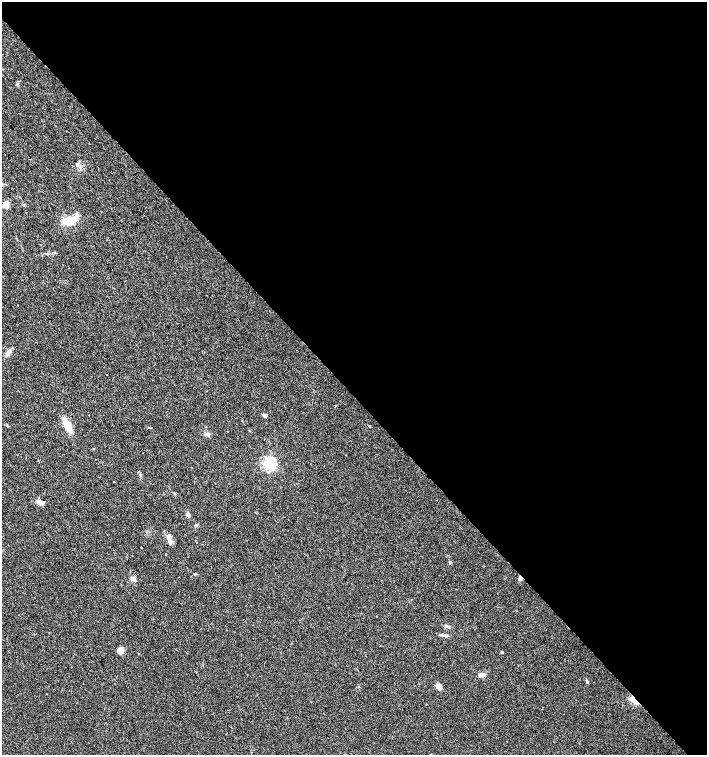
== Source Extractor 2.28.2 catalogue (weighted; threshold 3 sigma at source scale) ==
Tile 8 of 4 x 4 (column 4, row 2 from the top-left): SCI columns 4446-5854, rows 3009-4513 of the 6005 x 6018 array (HDU 1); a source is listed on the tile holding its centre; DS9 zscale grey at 2 x 2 block average (1 PNG px = mean of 2 x 2 image px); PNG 709 x 757 px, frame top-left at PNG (2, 2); no overlay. Shown black and unused: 52% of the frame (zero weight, under 3 of 4 exposures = <1% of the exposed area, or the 3 px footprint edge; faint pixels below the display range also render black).
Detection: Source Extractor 2.28.2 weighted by HDU 2 'WHT'; one run over the whole footprint, this tile lists its part. Background 0.0164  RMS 0.0027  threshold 0.0124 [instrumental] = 3 sigma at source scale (4.5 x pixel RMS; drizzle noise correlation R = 1.50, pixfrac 1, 0.0396/0.0396 arcsec/px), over >= 5 px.
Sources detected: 33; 4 cosmic-ray / hot-pixel residue — not listed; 1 inside a brighter listed object's ellipse — not listed separately; the other 28 listed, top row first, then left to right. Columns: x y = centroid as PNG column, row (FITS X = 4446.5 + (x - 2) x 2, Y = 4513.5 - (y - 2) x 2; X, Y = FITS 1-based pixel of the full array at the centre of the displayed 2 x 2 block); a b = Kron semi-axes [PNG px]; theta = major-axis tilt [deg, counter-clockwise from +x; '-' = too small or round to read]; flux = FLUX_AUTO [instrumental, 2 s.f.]
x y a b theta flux
6 204 5 5 - 5.3
24 205 3 2 - 0.37
68 221 10 7 16 13
8 352 10 5 45 2.6
335 406 2 2 - 14
264 415 6 3 -12 1.3
67 425 12 5 -64 13
206 426 3 2 - 0.36
264 440 2 2 - 0.43
269 464 4 4 - 130
39 502 6 5 - 3.4
188 515 4 3 - 2.5
196 525 4 3 - 0.84
170 541 10 5 -66 3
196 542 2 2 - 0.23
141 547 2 2 - 6.2
166 554 2 2 - 4
195 574 3 2 - 0.49
520 578 5 4 - 1.4
133 579 8 3 -58 1.4
36 634 2 2 - 2.5
445 635 7 3 8 1.3
120 650 7 6 - 4
502 652 3 3 - 0.6
481 675 8 5 9 2.4
587 681 4 3 - 0.83
439 687 6 5 - 3.2
634 700 12 5 -37 3.8
Overlapping masked pixels (flux is a lower limit): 2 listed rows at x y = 520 578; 634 700
Diffuse or blended objects may show on this block-average render without a row.